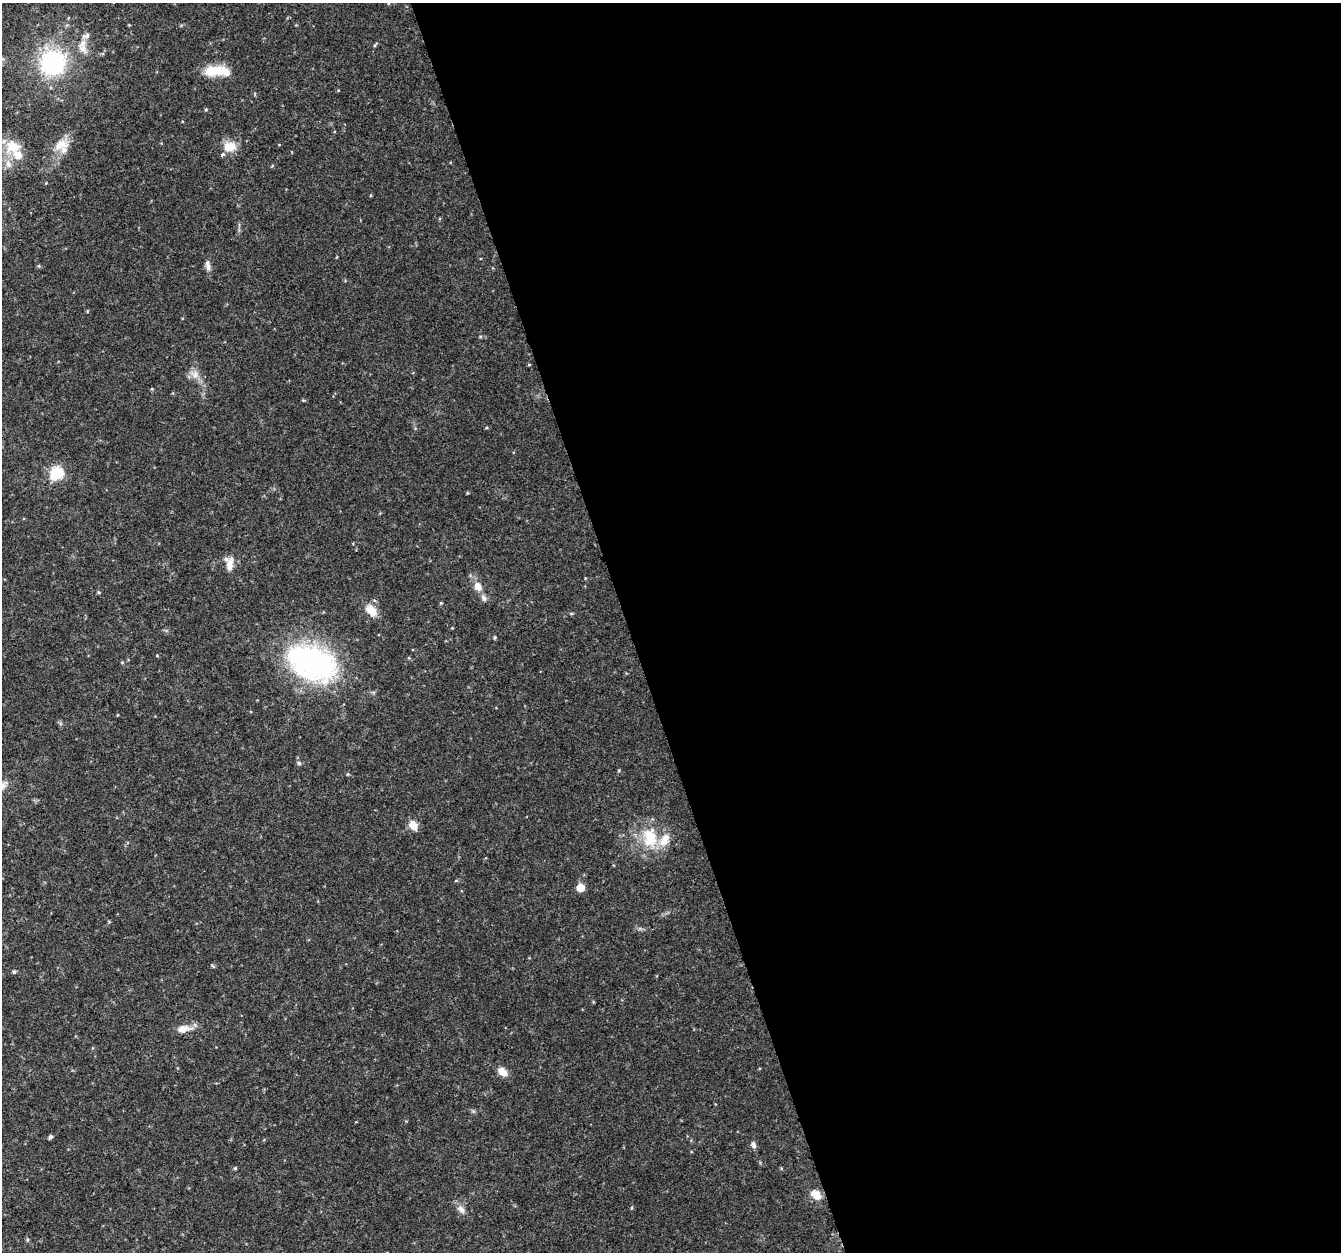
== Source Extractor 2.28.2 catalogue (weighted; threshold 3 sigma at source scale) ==
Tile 8 of 4 x 4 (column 4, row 2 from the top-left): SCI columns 4022-5360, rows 2617-3866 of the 5362 x 5182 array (HDU 1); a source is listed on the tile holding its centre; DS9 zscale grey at full resolution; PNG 1343 x 1254 px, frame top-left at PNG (2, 3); no overlay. Shown black and unused: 53% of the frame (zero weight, under 3 of 4 exposures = <1% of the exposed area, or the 3 px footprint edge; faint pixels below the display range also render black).
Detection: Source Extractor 2.28.2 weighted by HDU 2 'WHT'; one run over the whole footprint, this tile lists its part. Background 0.0306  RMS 0.0034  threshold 0.0155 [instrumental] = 3 sigma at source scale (4.5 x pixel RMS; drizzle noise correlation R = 1.50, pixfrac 1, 0.0396/0.0396 arcsec/px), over >= 5 px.
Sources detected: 39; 6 inside a brighter listed object's ellipse — not listed separately; the other 33 listed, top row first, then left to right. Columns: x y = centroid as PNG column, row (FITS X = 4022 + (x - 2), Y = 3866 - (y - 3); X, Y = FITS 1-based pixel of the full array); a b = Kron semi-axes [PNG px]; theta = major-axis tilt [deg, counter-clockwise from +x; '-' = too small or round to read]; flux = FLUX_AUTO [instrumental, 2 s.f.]
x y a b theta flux
388 3 5 3 - 0.33
83 43 15 10 52 3.5
375 45 8 3 56 0.45
52 63 24 22 26 39
214 71 25 11 6 8.7
60 145 22 14 19 4.9
13 146 22 18 -5 9
229 147 14 10 -1 5.5
8 164 11 6 -75 2
272 166 5 3 - 0.32
208 265 16 6 -82 1.7
195 375 11 7 81 1.9
56 473 6 6 - 46
230 564 18 8 85 3.1
478 586 11 8 -61 3
99 592 5 4 - 0.4
484 598 10 6 -53 1.2
441 603 5 3 - 0.31
371 611 17 11 -50 4.3
495 637 5 4 - 0.43
313 662 48 29 -21 81
299 763 5 5 - 0.52
413 825 11 9 -63 3.2
650 837 29 21 -79 12
580 887 5 5 - 7.2
14 972 6 4 -61 0.54
183 1029 15 10 10 3.4
502 1072 13 9 -37 2.8
51 1137 5 4 - 0.82
753 1145 9 6 -71 1
235 1168 5 4 - 0.39
816 1195 12 9 -42 4.2
461 1209 14 7 -42 1.9
Isophote crosses this tile's border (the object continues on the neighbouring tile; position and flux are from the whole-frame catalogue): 2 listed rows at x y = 388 3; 8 164